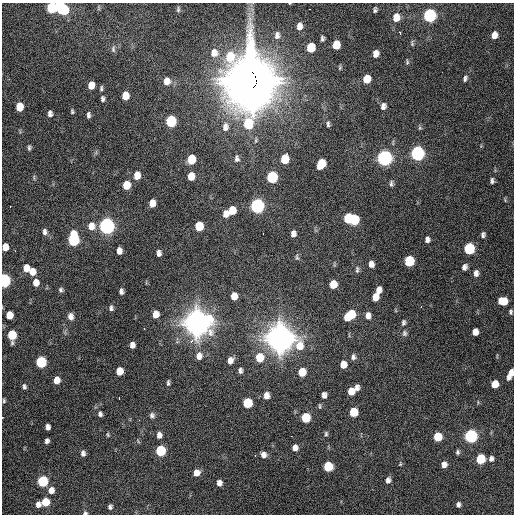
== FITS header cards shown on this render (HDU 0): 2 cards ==
NAXIS1  =                  512 / Axis length
NAXIS2  =                  512 / Axis length

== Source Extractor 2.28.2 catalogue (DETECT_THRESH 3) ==
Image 512 x 512 px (HDU 0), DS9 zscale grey, 1 PNG px = 1 image px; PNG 516 x 516 px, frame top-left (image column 1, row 512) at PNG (2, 3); no overlay
Background 2300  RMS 49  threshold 146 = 3 sigma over >= 5 px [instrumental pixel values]
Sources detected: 162; all 162 listed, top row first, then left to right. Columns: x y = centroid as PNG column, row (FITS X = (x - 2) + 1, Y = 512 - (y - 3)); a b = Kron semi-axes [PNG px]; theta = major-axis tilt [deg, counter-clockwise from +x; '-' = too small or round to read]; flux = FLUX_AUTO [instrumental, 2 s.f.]
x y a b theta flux
59 6 7 5 -88 1.3e+05
52 8 7 6 - 2.1e+05
178 9 8 5 84 5.9e+03
309 9 2 2 - 9.6e+03
64 10 7 6 - 1.4e+05
375 10 5 3 - 7.0e+03
429 15 7 6 - 5.9e+05
396 17 9 7 78 3.7e+04
299 26 6 5 - 1.9e+04
400 33 3 2 - 6.4e+03
277 35 9 6 86 1.3e+04
494 35 7 6 - 2.5e+04
322 39 5 4 - 6.9e+03
412 43 8 3 -90 4.5e+03
336 45 7 6 - 6.0e+04
311 47 7 6 - 9.1e+04
113 49 9 5 -89 7.3e+03
214 53 11 9 -89 2.9e+04
376 54 6 5 - 2.2e+04
407 62 7 4 84 4.7e+03
340 68 7 4 71 4.2e+03
465 78 7 5 72 7.5e+03
367 79 7 6 - 5.9e+04
250 80 26 20 -84 1.2e+07
167 81 9 7 89 2.4e+04
91 85 7 5 82 3.4e+04
101 88 6 4 84 5.6e+03
125 96 7 5 -89 4.6e+04
103 99 7 5 -89 7.6e+03
383 106 7 6 - 1.4e+04
19 107 7 5 89 6.4e+04
72 111 5 4 - 4.8e+03
50 114 7 5 85 1.1e+04
88 115 7 4 -88 8.3e+03
171 121 7 6 - 2.4e+05
248 124 10 7 82 1.4e+05
328 124 8 4 -90 6.1e+03
225 127 11 8 86 2.0e+04
29 148 7 4 87 6.3e+03
417 153 8 6 78 8.5e+05
237 158 9 6 89 1.0e+04
384 158 8 7 - 1.2e+06
191 159 7 6 - 8.2e+04
285 159 8 6 73 8.1e+04
321 164 8 6 66 9.5e+04
137 175 8 6 86 3.8e+04
191 176 7 5 87 4.2e+04
34 177 8 3 -85 4.2e+03
272 177 7 6 - 3.0e+05
492 181 6 4 90 8.5e+03
391 183 8 4 84 7.0e+03
126 185 7 6 - 6.3e+04
152 203 7 5 84 3.1e+04
10 206 3 2 - 3.0e+03
257 206 8 6 85 8.4e+05
232 210 7 6 - 5.6e+04
225 214 7 5 -88 2.2e+04
348 219 7 5 -89 1.3e+05
354 220 7 6 - 1.6e+05
91 226 9 8 - 3.1e+04
107 226 8 6 -89 1.3e+06
199 226 7 6 - 9.2e+04
45 232 8 6 -78 1.1e+04
263 233 2 2 - 2.7e+03
293 234 6 5 - 1.3e+04
483 235 6 4 74 8.1e+03
73 239 9 6 -89 4.1e+05
427 239 7 5 88 1.2e+04
5 247 6 5 - 3.5e+04
469 248 7 6 - 2.6e+05
15 251 3 2 - 3.1e+03
119 251 6 5 - 1.9e+04
159 253 6 4 -83 1.2e+04
297 257 8 5 -83 5.9e+03
409 261 7 6 - 1.7e+05
371 264 6 5 - 1.7e+04
464 267 7 5 63 1.2e+04
26 268 7 5 86 3.3e+04
357 269 9 5 -86 7.1e+03
32 272 7 6 - 3.5e+04
476 273 8 6 85 1.5e+04
4 280 7 5 -88 6.5e+05
36 283 7 6 - 2.8e+04
333 284 7 6 - 5.4e+04
61 290 6 5 - 6.7e+03
378 290 7 5 79 2.1e+04
121 291 6 4 83 1.1e+04
234 296 6 5 - 3.1e+04
375 297 7 5 79 3.2e+04
503 301 8 7 - 5.9e+04
421 307 2 2 - 2.6e+03
111 308 7 5 89 8.4e+03
511 312 6 4 80 6.1e+03
155 314 6 5 - 3.2e+04
9 315 6 5 - 5.1e+04
350 315 10 6 40 1.2e+05
368 315 8 6 -86 1.8e+04
71 316 8 6 -80 1.5e+04
197 323 11 11 - 3.9e+06
403 323 8 6 78 8.0e+03
144 328 3 2 - 1.3e+04
475 332 6 5 - 2.3e+04
404 333 8 6 78 8.3e+03
12 335 7 5 -89 1.3e+05
280 338 13 11 -27 4.1e+06
132 345 6 5 - 1.6e+04
199 356 10 8 84 2.3e+04
259 357 8 7 - 6.6e+04
353 357 8 6 82 9.8e+03
230 360 8 7 - 2.0e+04
41 362 7 6 - 2.6e+05
343 364 7 6 - 3.5e+04
240 370 7 5 -81 1.0e+04
119 371 6 5 - 5.0e+04
302 372 7 6 - 6.6e+04
510 374 10 4 67 2.8e+04
57 380 6 5 - 3.1e+04
168 383 8 4 86 6.5e+03
495 384 6 5 - 5.1e+04
24 386 6 4 -80 7.3e+03
357 388 7 5 87 1.5e+04
351 391 7 6 - 4.0e+04
266 395 7 6 - 1.9e+04
324 395 6 5 - 1.4e+04
119 398 3 2 - 5.5e+03
4 401 5 4 - 4.5e+03
247 403 7 6 - 1.5e+05
320 406 8 3 -85 4.1e+03
353 412 7 6 - 1.0e+05
100 414 6 5 - 8.3e+03
152 415 7 7 - 9.7e+03
306 418 7 6 - 1.3e+05
139 420 3 2 - 2.5e+03
48 427 5 4 - 1.4e+04
326 434 7 5 80 6.0e+03
108 435 6 3 -83 3.9e+03
159 435 7 5 -88 1.7e+04
291 436 3 2 - 3.3e+03
471 436 7 6 - 6.8e+05
438 437 6 6 - 9.7e+04
47 441 5 4 - 1.0e+04
295 448 6 5 - 1.8e+04
160 451 7 6 - 2.2e+05
458 452 6 5 - 6.8e+03
83 453 7 5 -90 1.1e+04
263 455 7 6 - 1.5e+04
255 456 2 2 - 2.6e+03
480 459 6 6 - 1.6e+05
491 459 6 5 - 1.0e+04
400 464 5 4 - 3.4e+03
444 465 6 5 - 1.8e+04
328 466 6 6 - 1.3e+05
196 473 7 6 - 2.8e+04
388 480 7 5 89 1.3e+04
43 481 6 6 - 2.5e+05
219 483 6 5 - 1.6e+04
51 490 7 6 - 2.3e+04
45 502 6 5 - 9.0e+04
38 504 6 5 - 1.6e+04
458 504 5 4 - 9.1e+03
110 507 5 4 - 7.6e+03
85 513 6 4 8 5.9e+03
At the frame edge (FLAGS 8, measured only in part): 4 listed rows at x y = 5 247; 4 280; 510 374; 85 513